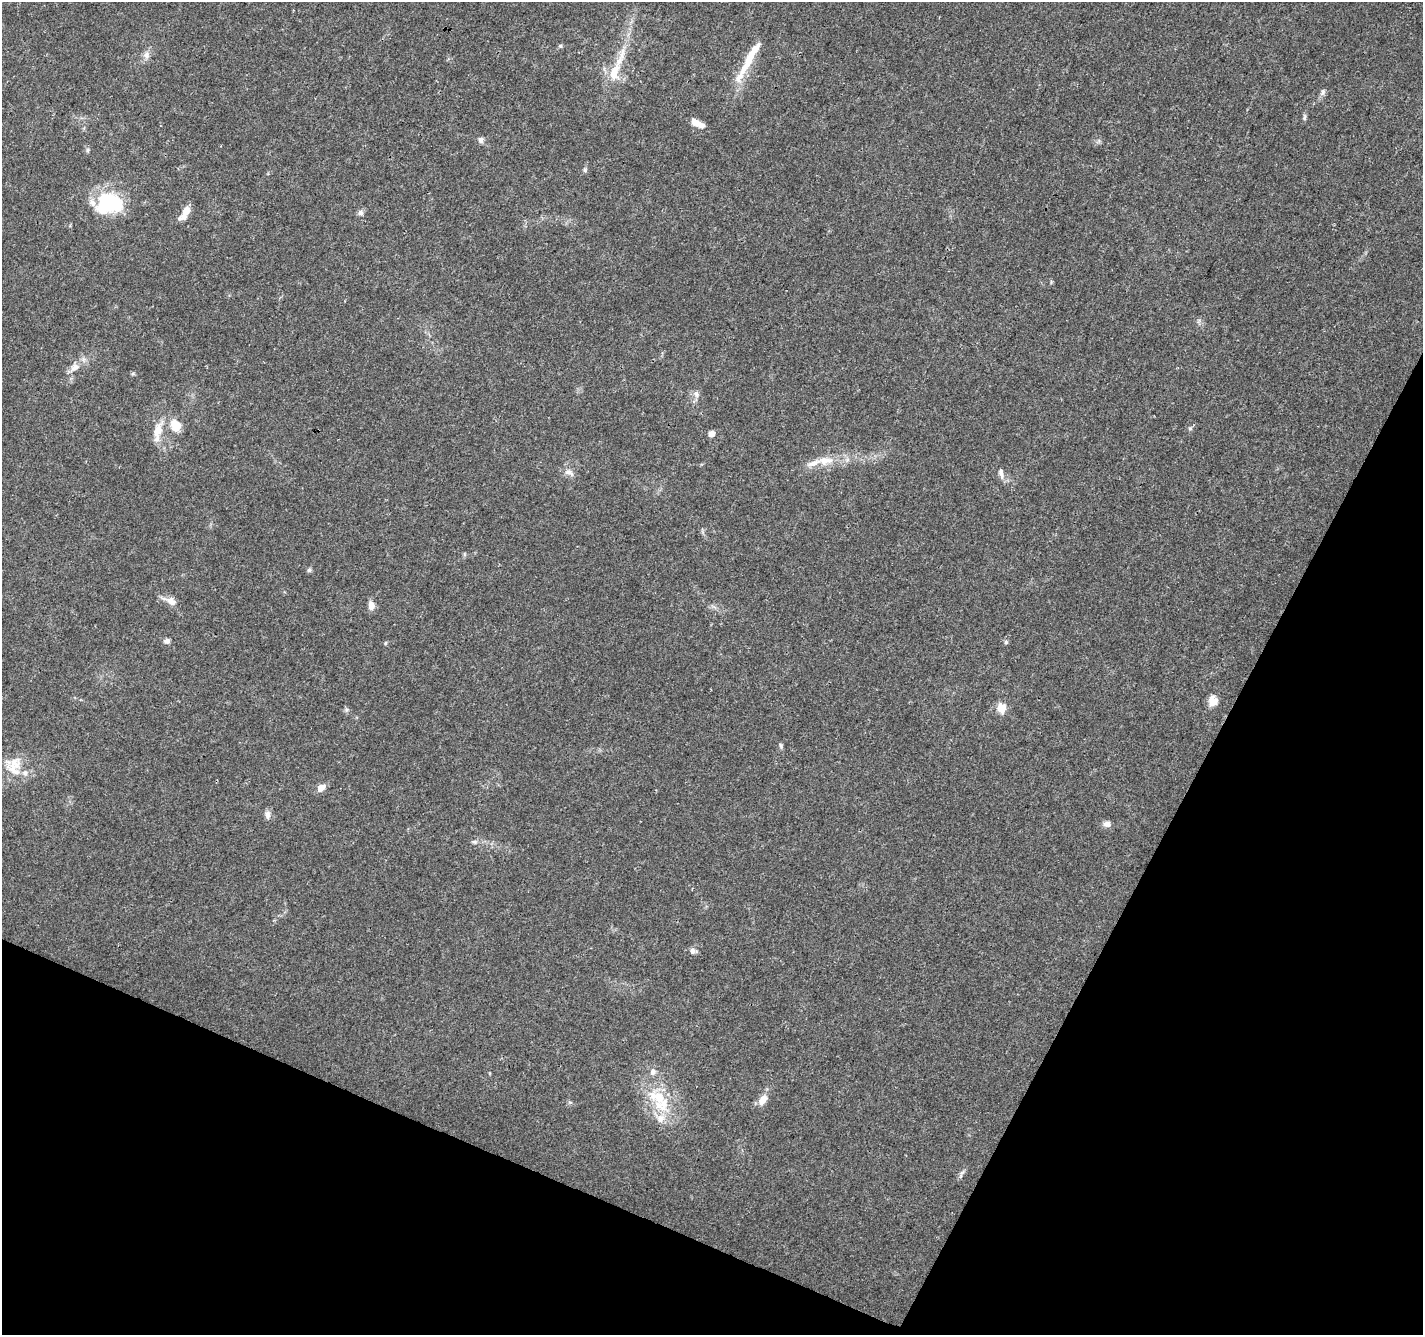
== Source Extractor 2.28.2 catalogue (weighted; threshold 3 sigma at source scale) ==
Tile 15 of 4 x 4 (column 3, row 4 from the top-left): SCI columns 2851-4271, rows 269-1601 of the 5693 x 5801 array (HDU 1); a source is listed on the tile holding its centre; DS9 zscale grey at full resolution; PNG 1425 x 1337 px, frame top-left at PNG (2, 2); no overlay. Shown black and unused: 23% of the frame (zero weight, under 3 of 4 exposures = <1% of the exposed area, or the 3 px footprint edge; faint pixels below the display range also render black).
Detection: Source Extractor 2.28.2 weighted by HDU 2 'WHT'; one run over the whole footprint, this tile lists its part. Background 0.0203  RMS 0.0035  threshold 0.016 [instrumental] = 3 sigma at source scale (4.5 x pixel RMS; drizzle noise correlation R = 1.50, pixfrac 1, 0.0396/0.0396 arcsec/px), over >= 5 px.
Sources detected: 55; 12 inside a brighter listed object's ellipse — not listed separately; the other 43 listed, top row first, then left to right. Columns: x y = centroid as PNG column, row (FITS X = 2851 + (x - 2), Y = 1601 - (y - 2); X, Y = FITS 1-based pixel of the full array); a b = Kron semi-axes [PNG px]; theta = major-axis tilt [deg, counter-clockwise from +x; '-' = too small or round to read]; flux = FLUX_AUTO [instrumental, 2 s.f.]
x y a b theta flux
560 46 5 5 - 0.53
755 49 20 8 51 4.1
146 55 11 8 80 1.9
743 69 21 9 55 4.6
614 73 25 12 70 7.7
1323 92 11 5 57 1
1304 117 10 5 85 0.76
697 123 17 7 -25 3.6
481 140 8 7 - 1.1
88 150 7 4 89 0.56
585 170 7 5 -77 0.68
108 202 23 17 -12 34
360 212 7 7 - 1.1
185 213 18 7 58 3.9
75 367 14 9 31 2.8
696 394 10 7 -72 1.4
176 425 12 9 -58 6.7
1190 428 5 5 - 0.59
158 431 22 10 74 5.5
712 434 7 7 - 1.7
825 461 25 12 4 6.3
569 472 15 8 -23 2
1001 473 16 6 -79 1.7
309 570 6 6 - 0.69
170 601 18 9 -25 3
371 605 9 7 -83 2.8
167 641 8 6 2 1.2
1006 642 6 5 - 0.59
385 643 6 3 89 0.38
1213 701 11 9 -84 4
1001 707 6 5 - 11
346 710 7 4 71 0.61
781 746 8 4 -70 0.67
15 764 24 16 -18 7
321 788 9 7 32 2.7
267 815 11 7 -84 1.6
1107 824 10 7 -7 1.7
475 842 7 5 -11 0.74
693 951 9 8 - 1.5
653 1072 10 8 87 1.7
763 1100 15 9 60 3.2
664 1104 25 12 81 8.7
962 1173 9 5 42 0.92